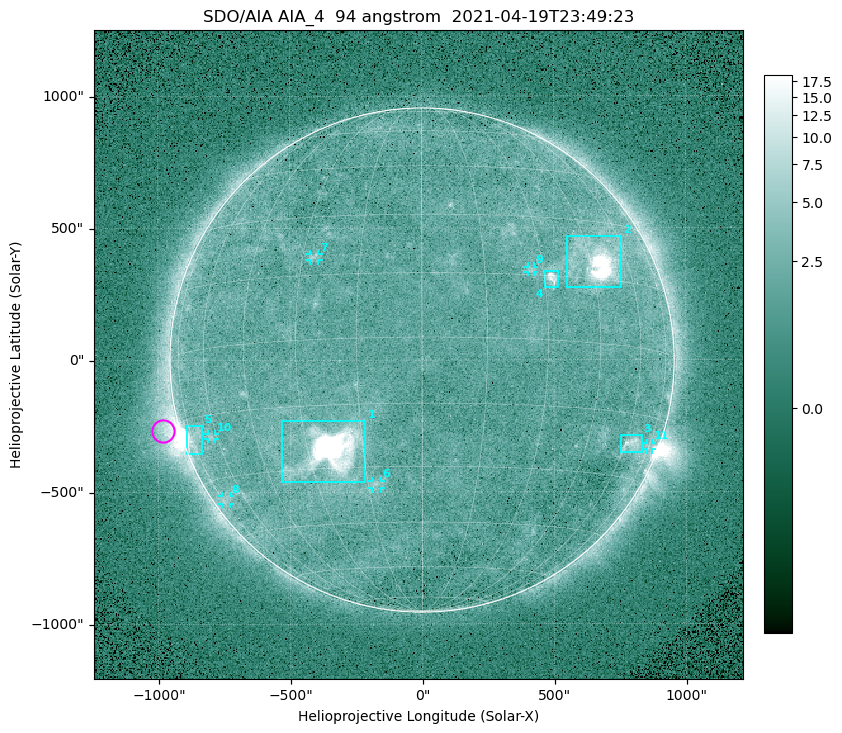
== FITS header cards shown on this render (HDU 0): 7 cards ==
TELESCOP= 'SDO/AIA '
INSTRUME= 'AIA_4   '
WAVELNTH=                   94
WAVEUNIT= 'angstrom'
DATE-OBS= '2021-04-19T23:49:23.12'
CTYPE1  = 'HPLN-TAN'
CTYPE2  = 'HPLT-TAN'

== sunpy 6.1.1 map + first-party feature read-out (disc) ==
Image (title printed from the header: SDO/AIA AIA_4  94 angstrom  2021-04-19T23:49:23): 512 x 512 px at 4.8 arcsec/px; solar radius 955 arcsec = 199 px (full disc in frame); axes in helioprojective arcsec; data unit not stated in the header (colour bar unlabelled)
Orientation: roll -0.138 deg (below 1 deg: not rotated)
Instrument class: DISC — disc imager (sunpy class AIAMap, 94 A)
Bright regions (active regions / flare kernels): reference = the median radial profile (limb darkening/brightening removed); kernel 5 px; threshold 5 sigma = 2.56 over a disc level ~1.8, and >= 1.15x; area >= 9 px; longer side >= 5 px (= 24 arcsec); searched inside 0.97 R_sun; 11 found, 11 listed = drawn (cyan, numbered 1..; 6 of them under ~33 arcsec drawn as corner ticks so the feature stays visible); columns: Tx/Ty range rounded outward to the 10 arcsec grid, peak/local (2 s.f.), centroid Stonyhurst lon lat
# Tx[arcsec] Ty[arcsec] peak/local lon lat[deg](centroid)
1 -540..-210 -460..-230 2069 -24 -26
2 550..760 270..470 37 +47 +19
3 750..830 -350..-280 4.5 +64 -22
4 460..520 270..340 6.8 +32 +14
5 -900..-830 -360..-250 6.3 -73 -19
6 -190..-160 -490..-450 3.1 -13 -34
7 -430..-390 380..410 3 -27 +19
8 -760..-730 -550..-510 2.3 -72 -35
9 400..430 330..360 2.8 +27 +16
10 -810..-780 -300..-280 2.7 -63 -20
11 850..870 -340..-310 2.8 +75 -22
Off-limb structures (1.02-1.3 R_sun): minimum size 50 px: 5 found; the strongest spans PA ~90..115 deg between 1.02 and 1.22 R_sun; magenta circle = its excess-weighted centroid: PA ~105 deg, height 1.06 R_sun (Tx ~-980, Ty ~-270 arcsec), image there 4.7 x the reference